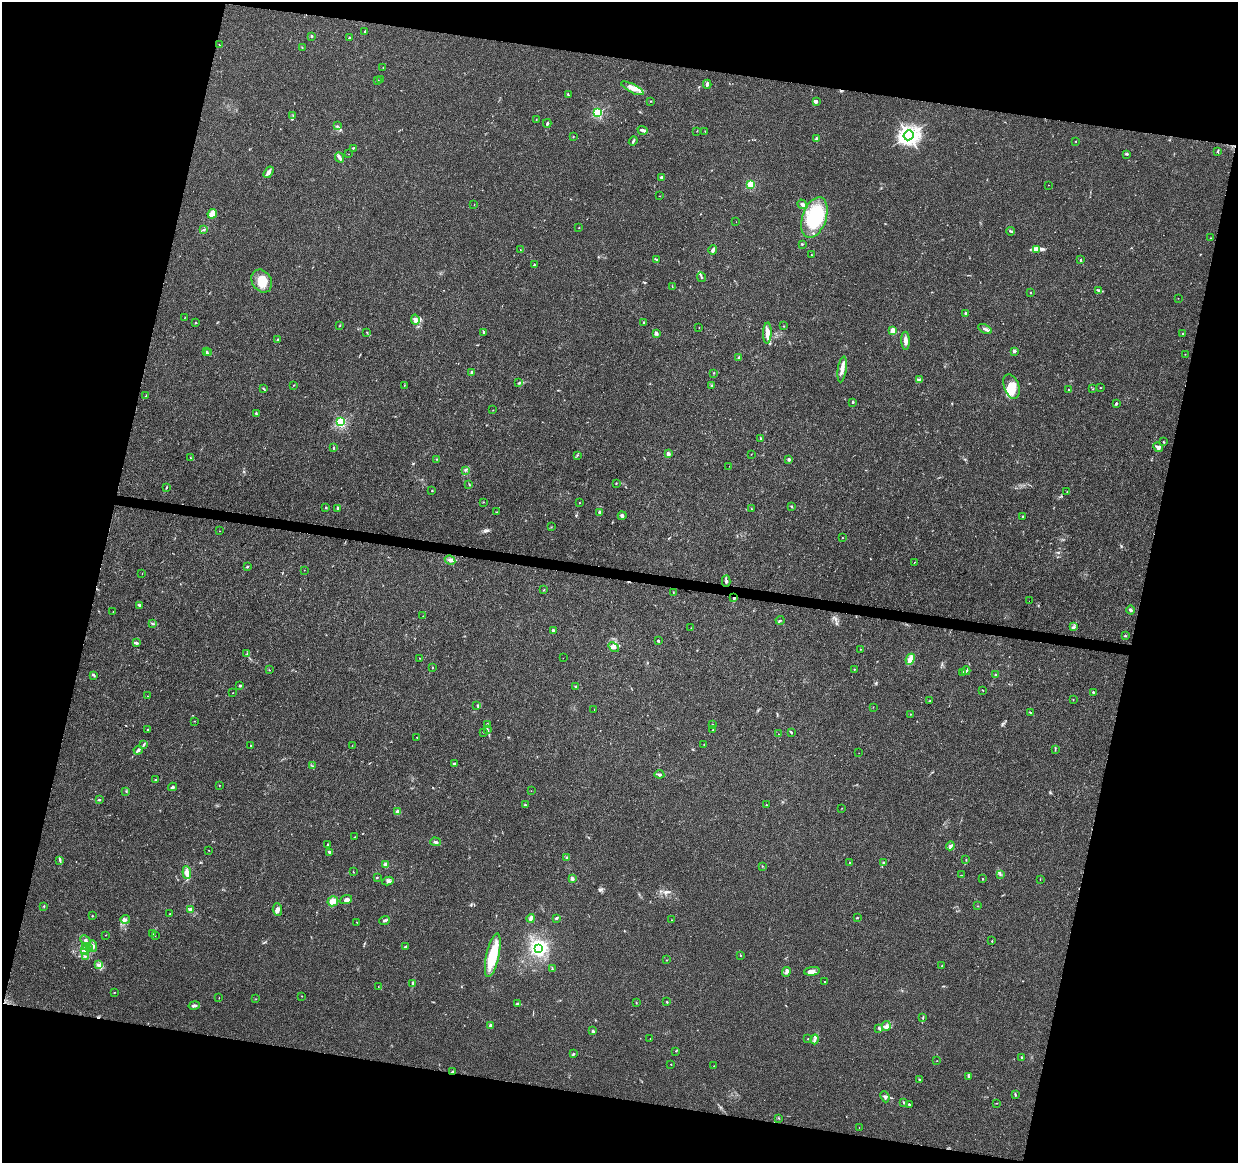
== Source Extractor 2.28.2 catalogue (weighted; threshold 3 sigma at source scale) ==
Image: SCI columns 1-4942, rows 226-4867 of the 4953 x 5153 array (HDU 1 of 3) = the unmasked area's bounding box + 8 px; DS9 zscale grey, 4 x 4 block average (1 PNG px = mean of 4 x 4 image px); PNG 1240 x 1165 px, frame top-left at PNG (2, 2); each listed source drawn as its Kron ellipse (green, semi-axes under 4 px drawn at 4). Shown black and unused: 27% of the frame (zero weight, under 3 of 4 exposures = <1% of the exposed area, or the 3 px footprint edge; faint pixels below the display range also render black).
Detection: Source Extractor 2.28.2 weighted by HDU 2 'WHT'. Background 0.0224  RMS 0.0028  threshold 0.0127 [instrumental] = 3 sigma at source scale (4.5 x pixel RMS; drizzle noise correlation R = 1.50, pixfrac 1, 0.0396/0.0396 arcsec/px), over >= 5 px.
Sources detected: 320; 1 inside a brighter object's white glare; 3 cosmic-ray / hot-pixel residue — neither listed nor drawn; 3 coinciding with a brighter row at this scale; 13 inside a brighter listed object's ellipse — not listed separately; the other 300 listed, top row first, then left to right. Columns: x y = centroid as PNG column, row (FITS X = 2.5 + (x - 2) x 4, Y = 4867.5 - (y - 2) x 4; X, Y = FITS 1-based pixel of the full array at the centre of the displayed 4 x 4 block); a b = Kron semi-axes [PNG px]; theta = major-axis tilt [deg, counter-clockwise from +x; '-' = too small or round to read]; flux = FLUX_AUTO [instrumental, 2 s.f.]
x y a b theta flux
365 32 3 2 - 1.9
312 36 2 2 - 2.9
350 38 2 2 - 3.3
219 45 2 2 - 0.45
302 47 2 2 - 0.68
383 68 2 2 - 0.55
378 80 2 2 - 0.95
381 80 2 2 - 0.62
707 84 4 2 - 4.1
632 88 12 4 -27 10
568 95 4 2 - 1.1
650 101 2 2 - 0.55
816 101 4 3 - 3.4
598 113 3 2 - 87
293 116 2 2 - 1
536 119 3 2 - 0.6
547 123 4 2 - 2.4
337 126 2 2 - 0.6
643 130 5 2 - 5.6
697 131 2 2 - 0.69
705 131 2 2 - 0.47
908 135 5 4 - 380
573 136 2 2 - 1
817 139 2 2 - 7.3
633 141 5 2 - 2.4
1076 141 2 2 - 0.49
353 148 2 2 - 1.5
1218 152 2 2 - 0.93
349 154 2 2 - 0.26
1127 154 3 2 - 1.6
340 158 5 3 - 3.5
268 172 6 3 57 7.3
661 177 3 2 - 2.4
751 184 2 2 - 44
1048 185 2 2 - 1.3
660 196 2 2 - 0.38
802 204 5 3 - 4.6
474 205 2 2 - 0.66
212 214 5 3 - 22
814 217 21 12 71 120
736 222 2 2 - 0.31
579 227 2 2 - 0.52
204 229 3 2 - 2.1
1010 231 4 2 - 2.4
1210 238 2 2 - 0.49
802 244 3 2 - 1.3
1037 249 2 2 - 1.9
520 250 2 2 - 0.47
713 250 5 3 - 3.8
811 255 2 2 - 0.61
657 260 3 2 - 1.7
1080 260 2 2 - 1.6
534 265 3 2 - 1.9
701 277 5 2 - 1.9
262 281 12 9 -59 30
672 286 3 2 - 0.82
1099 290 4 2 - 3.5
1030 292 2 2 - 0.66
1178 298 2 2 - 0.42
966 313 2 2 - 4.7
185 317 2 2 - 0.47
415 320 5 4 - 5.5
643 322 2 2 - 2.5
196 323 2 2 - 1
340 325 3 2 - 0.93
783 326 2 2 - 0.66
699 328 2 2 - 0.79
985 329 7 2 -27 4.2
893 330 2 2 - 25
367 332 2 2 - 0.52
484 332 3 2 - 2
656 333 2 2 - 13
767 333 10 4 88 12
1183 334 2 2 - 0.96
278 339 2 2 - 1.5
906 341 9 3 -88 9.6
207 351 2 2 - 1.2
1014 351 3 2 - 3.3
209 353 2 2 - 0.87
1185 354 2 2 - 0.41
739 358 2 2 - 4.8
842 369 13 3 82 10
472 372 2 2 - 7.9
714 373 2 2 - 0.79
919 380 3 2 - 2.4
519 383 3 2 - 1.5
294 385 2 2 - 0.67
404 385 2 2 - 0.61
711 386 3 2 - 1.9
1011 386 13 7 -70 29
263 388 4 2 - 1.4
1100 388 2 2 - 0.78
1093 389 2 2 - 0.65
1068 390 2 2 - 0.55
146 396 4 2 - 1.2
853 402 3 2 - 1.5
1116 404 3 2 - 2.6
493 410 2 2 - 0.59
256 413 4 2 - 1.7
341 422 2 2 - 190
761 438 2 2 - 1.1
1164 442 3 2 - 1.1
1158 447 5 3 - 6.5
333 448 2 2 - 1.8
668 454 4 3 - 5
751 454 2 2 - 0.5
577 455 2 2 - 0.55
190 458 2 2 - 1.1
436 459 2 2 - 0.85
789 460 3 2 - 3.2
729 466 2 2 - 0.39
465 470 2 2 - 0.66
616 483 2 2 - 1.2
469 484 2 2 - 1
166 488 3 2 - 1.5
432 491 2 2 - 0.94
1067 492 2 2 - 0.42
483 502 2 2 - 0.9
579 503 2 2 - 0.61
791 506 3 2 - 1.6
326 507 2 2 - 0.74
338 508 2 2 - 8.5
751 509 2 2 - 0.78
497 512 2 2 - 0.91
599 512 3 2 - 2.7
622 516 4 3 - 3.2
1022 517 2 2 - 1.3
551 527 2 2 - 0.43
220 531 2 2 - 0.4
842 538 2 2 - 0.91
450 560 5 2 - 3.3
914 562 2 2 - 1
247 567 2 2 - 1.6
304 570 2 2 - 0.35
142 573 2 2 - 0.57
726 581 6 2 87 3.2
544 590 2 2 - 0.67
673 592 2 2 - 0.66
734 598 4 2 - 2.6
1029 601 2 2 - 0.34
140 605 3 2 - 2.1
1131 610 4 3 - 2.7
113 611 2 2 - 0.4
423 616 2 2 - 0.42
780 620 4 2 - 1.5
153 624 3 2 - 1.3
1073 627 2 2 - 1.5
691 628 2 2 - 0.41
553 631 2 2 - 12
1125 636 3 2 - 1.4
658 641 2 2 - 2.1
137 643 4 2 - 3
614 647 6 4 -38 5
860 649 2 2 - 0.54
247 654 2 2 - 0.71
419 658 2 2 - 0.45
563 658 2 2 - 0.27
910 659 6 4 66 11
432 667 2 2 - 1.8
854 669 2 2 - 0.71
269 670 2 2 - 0.71
966 671 4 2 - 3.1
962 672 3 2 - 2.1
996 674 2 2 - 0.99
94 675 3 2 - 1.9
240 686 3 2 - 1.1
575 686 2 2 - 1
983 691 2 2 - 0.59
1093 692 2 2 - 2.5
233 693 2 2 - 0.59
147 696 2 2 - 0.5
1073 700 2 2 - 0.56
930 701 2 2 - 0.9
477 705 2 2 - 0.63
873 707 2 2 - 0.35
594 710 2 2 - 4.3
1030 712 3 2 - 0.98
911 714 2 2 - 0.7
194 721 2 2 - 0.64
487 724 2 2 - 1.1
712 724 2 2 - 0.49
147 729 2 2 - 0.78
487 729 4 2 - 1.8
713 729 2 2 - 1.1
483 732 2 2 - 0.8
791 732 4 2 - 2
779 734 2 2 - 0.38
417 737 3 2 - 1
144 744 2 2 - 0.77
704 744 2 2 - 0.75
251 745 2 2 - 1.2
352 745 2 2 - 0.34
1055 749 4 2 - 1
138 750 5 2 - 2.9
859 753 2 2 - 0.24
454 763 4 2 - 1.7
312 766 3 2 - 1
659 774 5 2 - 3.4
155 780 2 2 - 1.4
219 785 2 2 - 0.64
172 787 4 3 - 3.7
531 791 2 2 - 0.38
126 792 2 2 - 0.52
99 800 2 2 - 1.9
525 805 2 2 - 2.3
766 805 2 2 - 1.4
842 808 2 2 - 0.42
398 812 4 2 - 11
355 837 2 2 - 0.53
435 842 5 3 - 3.4
327 845 3 2 - 1.3
950 846 4 3 - 3.2
208 850 2 2 - 0.47
329 852 4 2 - 4
566 858 3 2 - 0.88
60 860 3 2 - 2.1
966 860 2 2 - 0.71
884 862 3 2 - 1.3
850 863 2 2 - 0.78
386 865 2 2 - 42
762 866 2 2 - 0.92
353 872 2 2 - 0.58
187 873 6 3 -85 8.9
1000 874 2 2 - 1.2
962 875 2 2 - 0.47
377 878 2 2 - 0.9
572 878 2 2 - 16
983 879 2 2 - 0.86
1040 879 2 2 - 0.52
388 881 6 4 10 4.6
346 899 6 3 21 4.4
333 901 5 5 - 11
44 906 2 2 - 0.84
978 906 2 2 - 0.52
190 909 2 2 - 9.7
277 910 6 4 -86 5.8
170 914 2 2 - 0.52
92 916 2 2 - 0.67
531 918 4 2 - 9
556 918 3 2 - 2.4
857 918 2 2 - 0.83
125 919 4 3 - 3.7
385 920 5 2 - 3.1
671 920 2 2 - 0.5
357 922 2 2 - 0.75
153 934 2 2 - 0.54
106 935 2 2 - 0.38
155 936 2 2 - 0.59
86 940 6 2 -46 3.4
992 941 2 2 - 1
93 946 5 3 - 4.4
406 946 2 2 - 3.2
85 947 3 2 - 2.5
90 948 2 2 - 1
539 948 4 4 - 220
84 951 2 2 - 0.92
493 955 22 6 78 58
740 955 3 2 - 0.89
85 956 3 2 - 1.3
666 960 2 2 - 0.53
98 965 3 3 - 3.7
942 966 3 2 - 1.2
552 968 2 2 - 0.9
812 971 8 4 5 6.9
786 972 5 3 - 3.7
825 982 2 2 - 0.87
413 983 3 2 - 1.7
378 986 2 2 - 0.41
114 992 2 2 - 0.74
302 996 2 2 - 0.91
219 998 2 2 - 0.47
256 999 2 2 - 0.4
636 1002 3 2 - 1
667 1002 3 2 - 1.4
517 1004 3 2 - 2.1
194 1006 5 3 - 3.1
923 1017 3 2 - 0.9
491 1025 2 2 - 19
886 1026 5 3 - 4.2
879 1028 3 2 - 0.73
593 1031 4 2 - 2.8
650 1039 2 2 - 0.53
808 1039 2 2 - 0.69
815 1039 5 2 - 3.1
676 1051 2 2 - 0.63
574 1054 3 2 - 1.2
1022 1057 3 2 - 1.4
937 1061 2 2 - 0.5
671 1064 2 2 - 1.1
714 1066 2 2 - 0.46
452 1072 2 2 - 1.4
968 1076 4 2 - 1.9
919 1079 3 2 - 1.4
1015 1094 4 2 - 1.7
885 1097 5 3 - 3.2
904 1103 4 2 - 1.7
997 1103 2 2 - 0.59
909 1105 3 2 - 1.8
779 1118 2 2 - 0.53
859 1127 2 2 - 0.93
Overlapping masked pixels (flux is a lower limit): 2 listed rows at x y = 734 598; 452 1072
Diffuse or blended objects may show on this block-average render without a row.